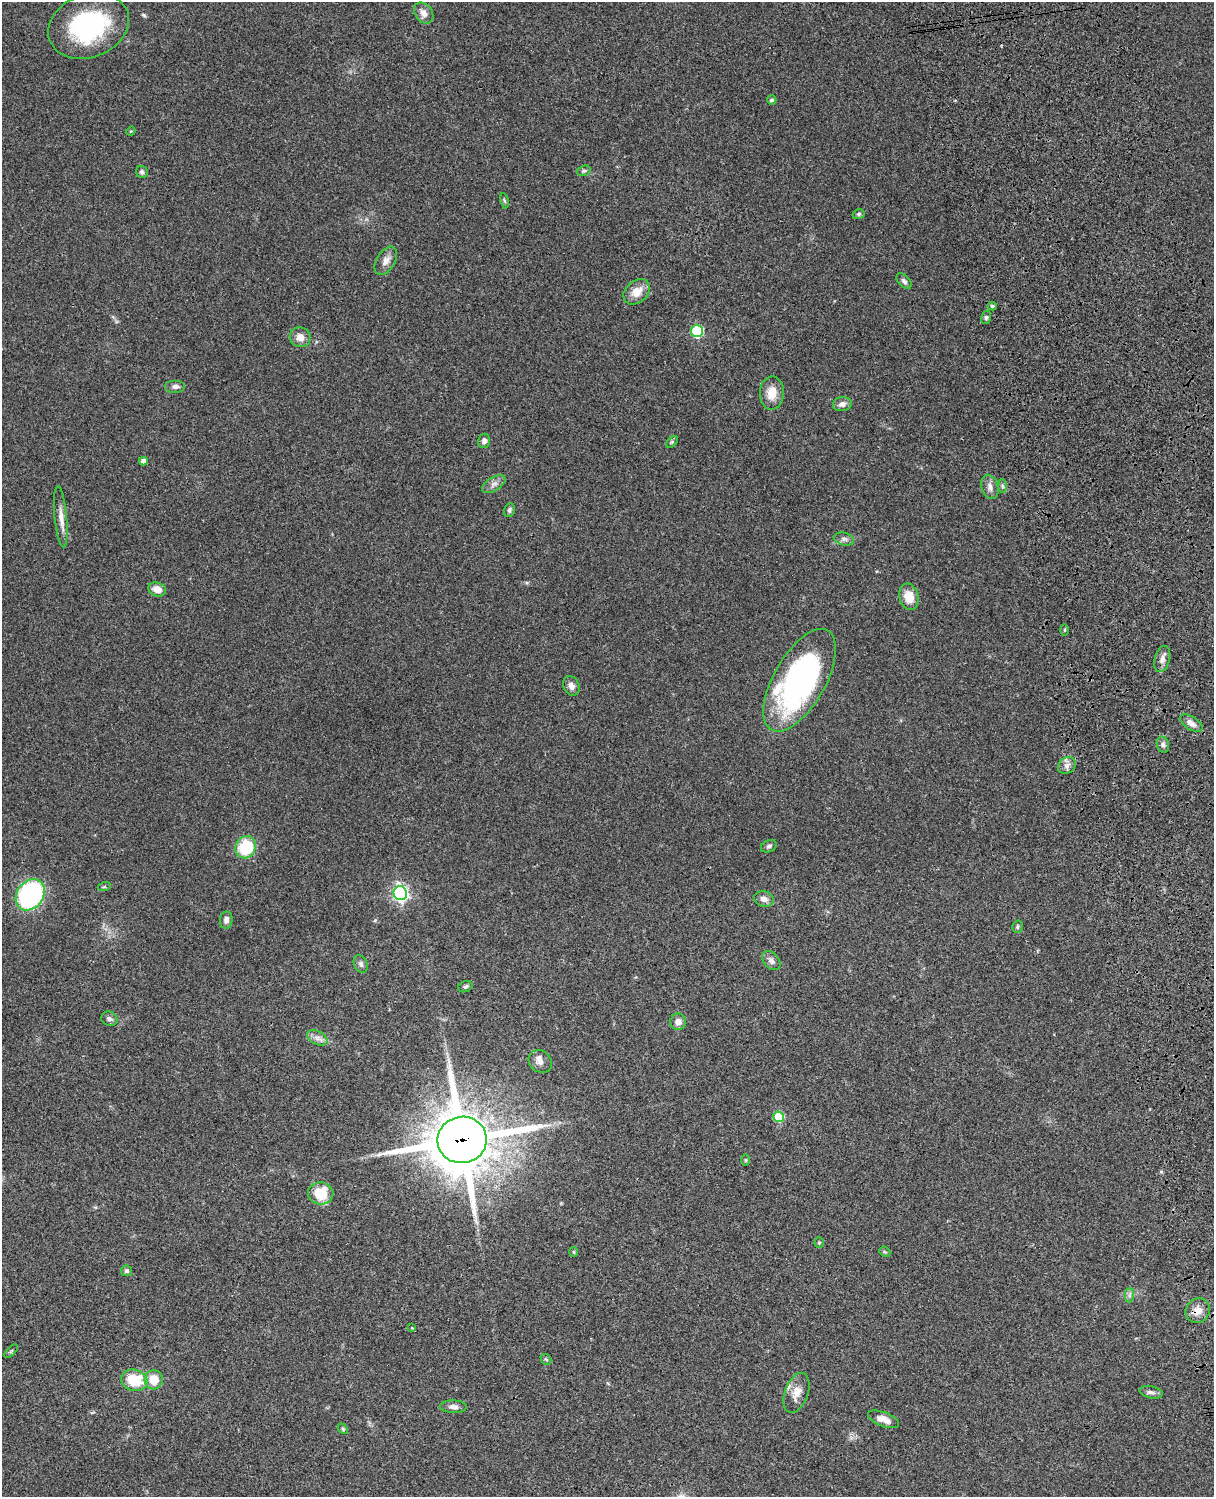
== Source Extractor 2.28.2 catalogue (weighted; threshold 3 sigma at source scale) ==
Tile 6 of 4 x 3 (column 2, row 2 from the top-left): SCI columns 1334-2545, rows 1773-3267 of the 5088 x 4927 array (HDU 1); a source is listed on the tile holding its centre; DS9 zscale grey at full resolution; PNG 1216 x 1499 px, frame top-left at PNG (2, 2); each listed source drawn as its Kron ellipse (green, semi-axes under 4 px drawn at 4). Shown black and unused: <1% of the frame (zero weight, under 3 of 4 exposures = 6% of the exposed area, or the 3 px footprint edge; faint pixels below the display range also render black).
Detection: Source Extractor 2.28.2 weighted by HDU 2 'WHT'; one run over the whole footprint, this tile lists its part. Background 0.0918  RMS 0.0062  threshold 0.0278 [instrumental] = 3 sigma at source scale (4.5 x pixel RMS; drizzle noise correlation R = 1.50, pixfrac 1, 0.05/0.05 arcsec/px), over >= 5 px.
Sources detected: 72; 1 inside a brighter listed object's ellipse — not listed separately; the other 71 listed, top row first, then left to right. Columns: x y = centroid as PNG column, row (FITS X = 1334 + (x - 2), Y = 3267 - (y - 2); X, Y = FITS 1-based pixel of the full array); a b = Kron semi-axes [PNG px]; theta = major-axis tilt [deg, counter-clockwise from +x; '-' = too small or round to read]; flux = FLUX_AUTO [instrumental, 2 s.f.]
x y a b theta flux
424 13 11 8 -52 4
89 26 42 31 21 70
772 100 4 4 - 1.2
131 131 5 3 - 0.56
584 171 7 5 19 1
142 172 6 5 - 1.6
504 201 8 4 -80 0.84
859 214 6 5 - 1.1
386 261 15 9 58 4.2
904 281 9 5 -46 1.8
637 292 15 11 41 7.8
992 306 4 3 - 1.1
986 317 6 5 - 1.3
697 331 6 6 - 53
300 337 10 10 - 5
175 386 10 6 0 2.6
772 393 17 12 87 9.3
842 404 9 7 11 3.3
484 441 7 6 - 2.4
672 442 7 4 45 0.99
143 461 4 4 - 3
494 484 13 6 31 3
1002 486 7 4 -88 1.2
990 487 12 8 -74 3.4
509 510 7 5 68 1.4
61 517 31 6 -84 5.4
844 539 10 6 -14 2.2
157 589 9 7 -18 6.2
909 597 13 9 -74 10
1065 630 5 3 - 0.65
1162 659 13 7 75 4
800 680 57 26 60 170
571 686 10 7 -63 3.5
1191 723 13 6 -33 4.4
1163 745 8 6 -74 1.8
1067 766 9 7 39 3
769 846 8 6 25 1.6
246 847 11 10 - 29
104 887 6 4 18 0.84
400 893 7 6 - 160
30 895 17 13 54 100
764 899 10 7 -13 3.8
226 920 8 6 84 2.7
1018 927 6 5 - 1.1
771 961 11 7 -49 2.7
361 964 9 6 -63 1.7
465 987 7 5 22 1.3
109 1019 8 7 - 2.1
678 1022 8 8 - 3.7
317 1038 11 6 -25 3.1
540 1061 12 10 -43 4.3
779 1117 5 5 - 27
462 1140 24 23 - 4000
745 1160 6 4 -90 0.75
321 1193 13 11 -3 18
819 1243 5 4 - 0.82
574 1252 5 4 - 0.71
885 1252 6 4 -40 0.8
127 1271 5 5 - 1.3
1129 1295 7 4 89 1.4
1198 1311 13 11 52 6
412 1328 4 3 - 0.46
11 1351 9 3 45 0.85
546 1359 6 4 -42 0.85
134 1380 13 10 -16 24
154 1380 9 9 - 11
1151 1392 12 6 -11 2.2
796 1393 21 11 70 7.3
453 1407 13 6 -2 2.9
884 1419 16 7 -20 5.1
343 1429 6 4 -47 0.81
Overlapping masked pixels (flux is a lower limit): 2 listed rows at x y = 462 1140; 1198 1311
Isophote crosses this tile's border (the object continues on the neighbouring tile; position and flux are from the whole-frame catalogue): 1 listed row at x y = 89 26